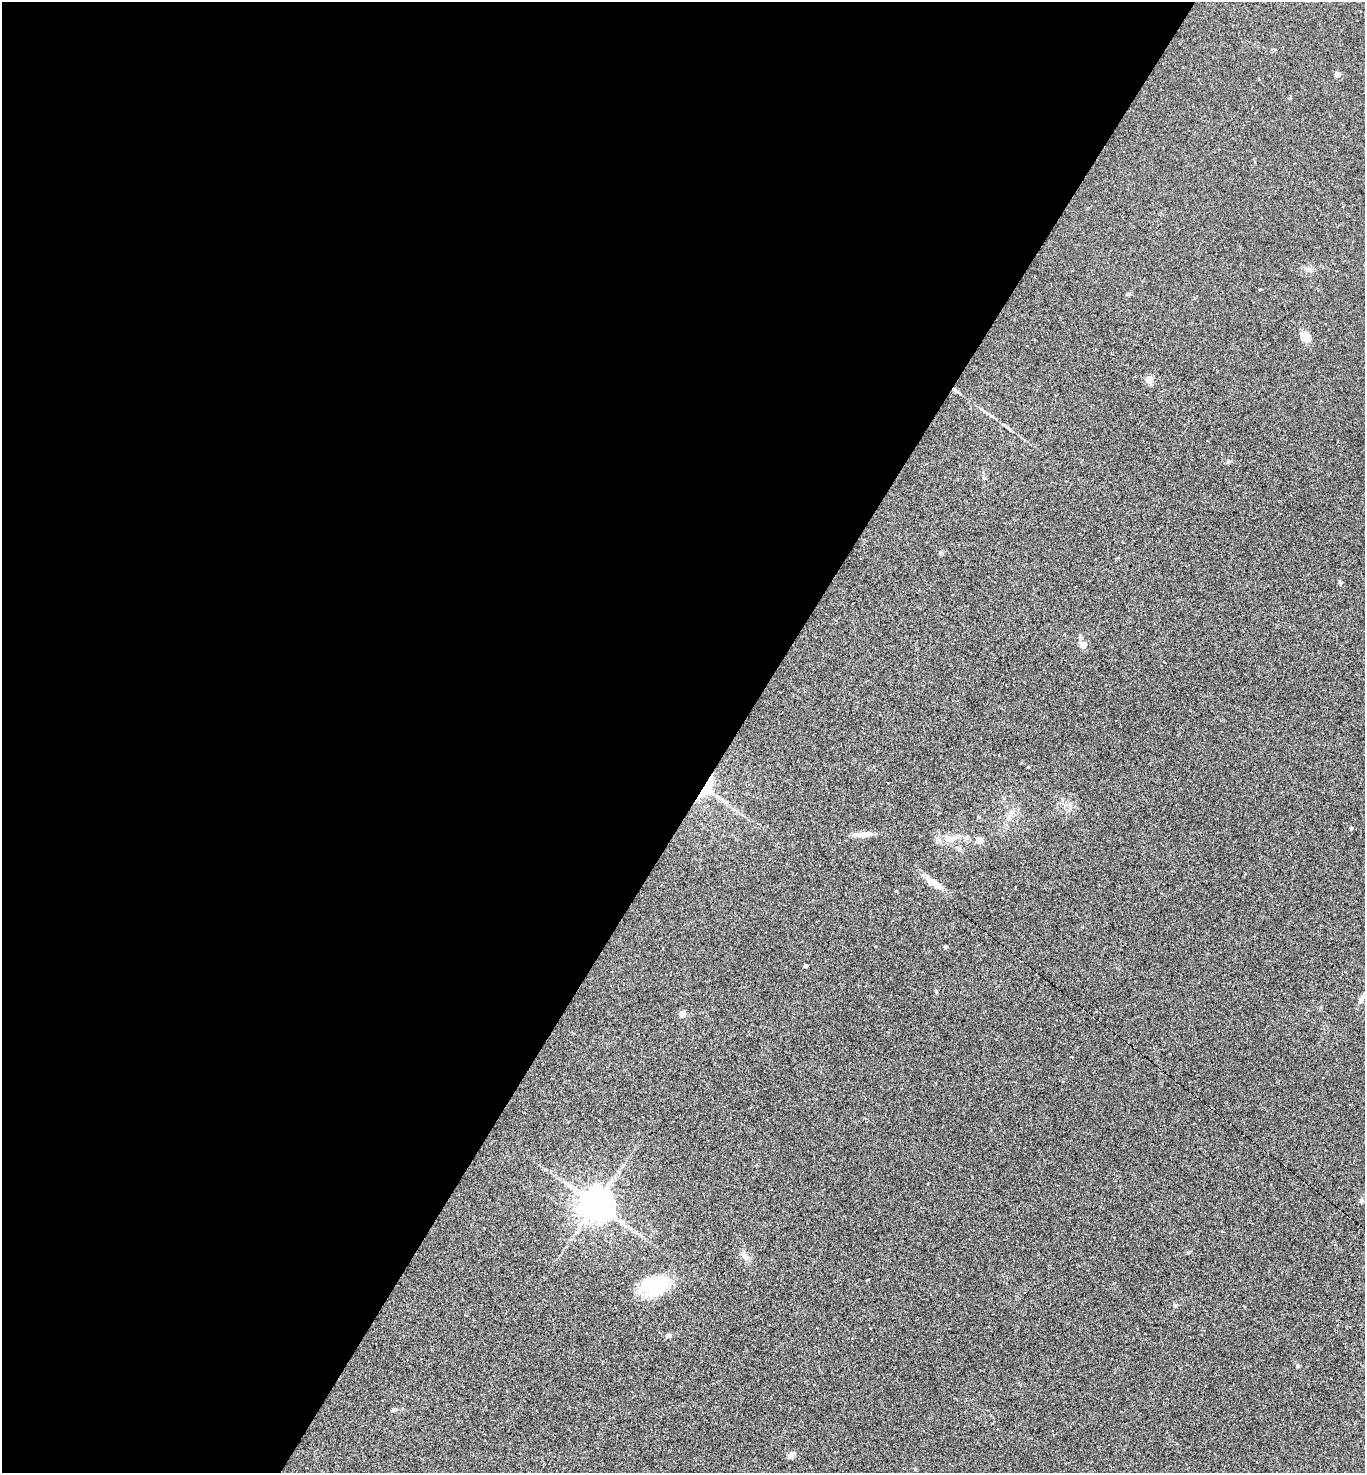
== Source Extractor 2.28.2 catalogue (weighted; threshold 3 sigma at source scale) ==
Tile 5 of 4 x 4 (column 1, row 2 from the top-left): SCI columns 288-1650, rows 2941-4411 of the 5888 x 5881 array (HDU 1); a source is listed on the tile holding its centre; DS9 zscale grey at full resolution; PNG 1367 x 1475 px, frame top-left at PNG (2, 2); no overlay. Shown black and unused: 54% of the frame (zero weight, under 2 of 3 exposures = <1% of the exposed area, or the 3 px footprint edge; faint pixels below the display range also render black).
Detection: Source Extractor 2.28.2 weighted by HDU 2 'WHT'; one run over the whole footprint, this tile lists its part. Background 0.071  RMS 0.007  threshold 0.0313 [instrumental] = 3 sigma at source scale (4.5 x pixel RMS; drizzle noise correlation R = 1.50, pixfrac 1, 0.05/0.05 arcsec/px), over >= 5 px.
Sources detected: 47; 2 inside a brighter object's white glare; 9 cosmic-ray / hot-pixel residue — not listed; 2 inside a brighter listed object's ellipse — not listed separately; the other 34 listed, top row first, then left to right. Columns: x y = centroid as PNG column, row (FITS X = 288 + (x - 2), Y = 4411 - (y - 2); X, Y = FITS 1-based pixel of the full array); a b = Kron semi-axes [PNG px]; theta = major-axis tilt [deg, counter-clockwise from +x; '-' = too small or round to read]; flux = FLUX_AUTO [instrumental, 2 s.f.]
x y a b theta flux
1337 74 5 4 - 4.6
1316 220 2 2 - 0.65
1308 270 10 7 11 2.9
1259 289 3 3 - 2.5
1305 337 12 9 -55 7.3
1149 379 5 5 - 20
955 390 10 4 -40 1.9
987 413 29 4 -34 3.9
1228 461 6 4 3 1.1
1340 582 5 5 - 0.88
1083 645 5 5 - 13
706 789 21 18 77 17
1351 828 4 4 - 0.72
863 835 27 6 2 6.5
950 838 22 10 0 9.7
979 840 5 5 - 13
1292 867 3 2 - 0.48
935 883 26 8 -33 7.6
945 947 4 4 - 1.5
805 966 6 4 5 0.85
1361 1000 11 6 72 2.6
682 1014 5 4 - 11
1350 1105 3 3 - 0.86
1361 1200 6 5 - 1.4
596 1204 11 11 - 1200
744 1256 13 7 -49 3.9
656 1287 35 23 5 33
746 1291 2 2 - 0.52
1175 1305 5 4 - 0.92
668 1336 7 5 20 1.8
1298 1366 6 3 -72 0.82
394 1409 10 3 9 1.2
791 1455 11 6 74 2.3
915 1469 4 4 - 0.6
Overlapping masked pixels (flux is a lower limit): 2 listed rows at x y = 955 390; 706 789
Unlisted compact peaks at least as high as the median listed source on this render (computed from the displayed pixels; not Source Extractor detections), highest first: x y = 1028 767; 940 552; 896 891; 936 991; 1127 294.